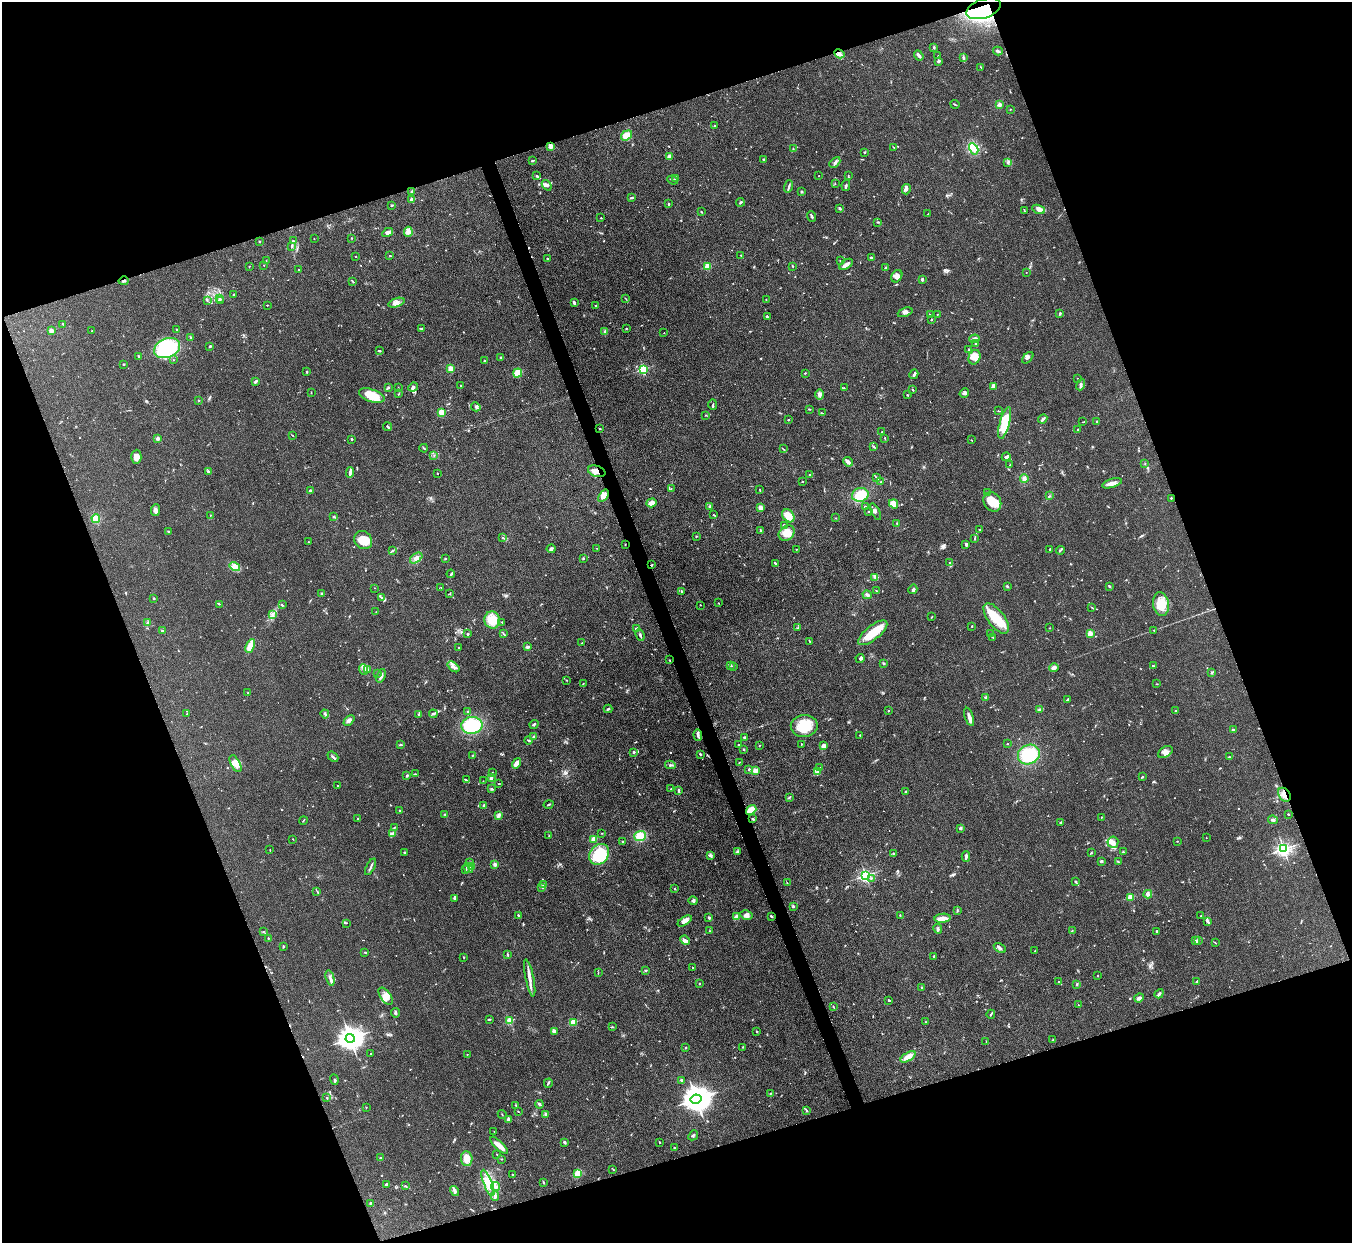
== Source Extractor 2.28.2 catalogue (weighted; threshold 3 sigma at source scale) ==
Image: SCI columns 3-5399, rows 276-5237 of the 5401 x 5387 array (HDU 1 of 3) = the unmasked area's bounding box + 8 px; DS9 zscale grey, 4 x 4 block average (1 PNG px = mean of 4 x 4 image px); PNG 1354 x 1245 px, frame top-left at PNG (2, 2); each listed source drawn as its Kron ellipse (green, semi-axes under 4 px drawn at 4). Shown black and unused: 39% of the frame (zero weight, under 3 of 4 exposures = <1% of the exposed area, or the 3 px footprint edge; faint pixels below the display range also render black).
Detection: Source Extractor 2.28.2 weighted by HDU 2 'WHT'. Background 0.111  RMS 0.0067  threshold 0.0301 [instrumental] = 3 sigma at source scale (4.5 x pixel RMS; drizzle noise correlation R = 1.50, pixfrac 1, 0.05/0.05 arcsec/px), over >= 5 px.
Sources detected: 816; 1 too faint to see at this stretch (4 x 4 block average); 1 inside a brighter object's white glare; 5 cosmic-ray / hot-pixel residue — neither listed nor drawn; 16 coinciding with a brighter row at this scale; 50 inside a brighter listed object's ellipse — not listed separately; of the other 743, all 500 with FLUX_AUTO >= 1.78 (the completeness limit of this list) listed and drawn (243 fainter detections not listed), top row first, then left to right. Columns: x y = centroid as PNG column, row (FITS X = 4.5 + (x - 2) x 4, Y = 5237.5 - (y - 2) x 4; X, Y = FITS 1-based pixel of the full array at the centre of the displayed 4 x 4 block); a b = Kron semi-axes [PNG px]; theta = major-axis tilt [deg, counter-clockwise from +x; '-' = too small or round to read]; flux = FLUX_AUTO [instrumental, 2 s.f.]
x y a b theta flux
983 9 18 9 18 500
934 47 2 2 - 6.7
998 51 5 2 - 6.7
839 54 5 4 - 14
919 56 5 2 - 12
938 56 2 2 - 1.9
963 58 4 2 - 4.9
938 62 2 2 - 2.7
981 67 2 2 - 2.1
955 104 4 2 - 3.2
999 105 3 3 - 11
1010 109 2 2 - 2.2
714 126 2 2 - 4.1
626 135 6 4 38 67
551 146 3 2 - 25
894 148 2 2 - 2.8
793 149 2 2 - 2.8
974 149 6 3 -60 19
864 152 2 2 - 3.8
669 157 3 3 - 8.8
764 160 4 3 - 6.5
532 161 3 2 - 4.4
835 162 6 3 45 11
1008 162 2 2 - 3.7
537 176 3 2 - 6.5
819 176 2 2 - 2.8
848 176 4 2 - 3.2
675 179 3 2 - 11
673 180 5 2 - 6.6
835 184 3 2 - 2.8
547 185 6 4 -51 13
846 185 6 2 79 6.9
789 186 6 2 73 8.4
906 189 5 2 - 9
412 192 3 2 - 3.7
801 192 2 2 - 19
632 198 3 2 - 3.7
412 199 2 2 - 63
740 202 4 2 - 5.1
669 204 2 2 - 15
392 205 3 2 - 3.3
840 208 4 3 - 4.6
1038 209 7 4 -22 14
1024 210 2 2 - 1.9
701 212 2 2 - 4
928 214 3 2 - 3.2
812 216 5 2 - 7.4
601 218 2 2 - 2.8
877 222 2 2 - 4.1
388 232 6 3 29 16
408 232 5 3 - 10
351 238 2 2 - 2.1
314 239 2 2 - 2.1
259 241 2 2 - 2.4
294 241 3 2 - 2.8
292 246 4 2 - 3.8
741 255 3 2 - 2.4
390 256 2 2 - 2.8
356 257 2 2 - 5.5
872 257 3 2 - 4.2
547 258 2 2 - 2.7
266 260 2 2 - 2
840 261 2 2 - 2
846 264 8 3 35 21
264 265 2 2 - 3.7
249 266 3 2 - 1.8
708 266 2 2 - 180
793 267 2 2 - 2.8
885 268 4 2 - 3.6
299 270 2 2 - 3.7
1026 272 2 2 - 2.3
897 276 7 5 58 19
922 279 3 2 - 6.6
124 281 5 2 - 6.9
353 282 4 2 - 5.2
234 294 2 2 - 4.8
220 298 2 2 - 3.1
626 299 3 2 - 2.3
766 299 2 2 - 2.4
207 300 4 2 - 4
221 301 3 2 - 2.4
574 302 4 2 - 7.2
396 303 8 3 18 14
267 305 2 2 - 2.4
596 306 3 2 - 3.4
905 312 8 3 21 13
930 314 3 2 - 3.4
937 314 2 2 - 1.8
1060 314 3 2 - 5.3
767 316 4 2 - 5.4
931 320 2 2 - 3.3
63 324 3 2 - 4.3
626 328 2 2 - 3.2
421 329 3 2 - 3.9
177 330 3 2 - 2.3
51 331 2 2 - 81
92 331 2 2 - 2.8
605 332 3 2 - 11
664 333 2 2 - 2.1
191 338 3 2 - 4.8
975 339 5 3 - 11
976 343 3 2 - 9.3
210 346 3 2 - 3.7
167 348 13 9 23 290
969 350 2 2 - 11
379 351 4 2 - 4.4
138 356 3 2 - 5.9
974 357 7 5 67 26
501 358 2 2 - 5
1028 358 7 4 47 13
173 360 2 2 - 1.9
484 361 2 2 - 2.4
124 364 3 2 - 3
451 369 2 2 - 170
643 369 2 2 - 430
307 372 2 2 - 3.6
518 373 5 3 - 100
805 373 2 2 - 3.1
914 374 5 2 - 7.7
1077 378 2 2 - 3
255 382 3 2 - 9.8
1081 384 6 3 69 9.4
461 385 2 2 - 2.5
388 387 4 2 - 5
413 387 5 3 - 7.3
993 387 4 2 - 7.4
398 388 2 2 - 3.4
844 388 3 2 - 1.8
913 390 2 2 - 2.6
311 393 2 2 - 2.9
964 393 5 3 - 7.9
399 394 2 2 - 2.8
820 395 5 3 - 11
907 395 2 2 - 3.5
372 396 13 6 -18 92
199 400 2 2 - 2
713 404 5 2 - 4.8
476 407 5 3 - 8.1
809 409 2 2 - 3.1
998 411 2 2 - 2.3
441 412 2 2 - 170
822 413 2 2 - 2.2
705 415 2 2 - 2.2
1043 419 5 2 - 11
788 420 2 2 - 3.2
1097 421 2 2 - 1.9
1083 422 3 2 - 2
1005 423 16 5 75 130
388 427 4 2 - 5.9
600 428 2 2 - 2.1
1078 429 2 2 - 17
882 432 2 2 - 1.8
292 435 3 2 - 2.1
158 438 2 2 - 51
885 438 3 2 - 2
351 439 2 2 - 17
971 440 2 2 - 1.9
874 447 3 2 - 4.4
424 448 4 2 - 4.8
783 449 2 2 - 1.9
434 455 3 2 - 2.4
136 457 7 5 87 25
1006 457 4 3 - 7.8
848 462 5 2 - 25
1145 463 2 2 - 1.8
1010 465 2 2 - 2.8
597 471 9 5 -17 33
208 472 2 2 - 6.3
350 472 5 2 - 17
437 474 2 2 - 4.4
810 475 2 2 - 2.6
877 478 4 2 - 5.7
1024 479 4 3 - 13
802 481 2 2 - 2.9
881 482 2 2 - 2.2
1112 483 10 3 18 19
671 489 2 2 - 2.9
760 490 3 2 - 2.2
311 491 3 2 - 14
987 493 2 2 - 2.2
860 495 8 6 10 85
603 496 7 4 54 26
1049 496 2 2 - 3.2
1171 498 2 2 - 10
992 502 10 8 -58 51
651 503 5 3 - 23
894 504 5 4 - 47
709 506 3 2 - 4.5
865 506 2 2 - 11
760 508 3 3 - 23
156 510 6 4 84 12
869 511 2 2 - 2.1
875 512 9 3 -62 12
210 515 2 2 - 2.2
714 515 3 2 - 2.5
788 516 7 5 -48 51
334 517 2 2 - 5.3
96 518 4 4 - 50
836 518 2 2 - 2
897 523 2 2 - 3.1
784 525 3 2 - 3.7
761 530 3 2 - 4.5
980 530 2 2 - 2.2
169 532 2 2 - 3.9
787 533 8 7 - 50
696 536 3 2 - 2.5
503 537 2 2 - 2.1
975 538 3 2 - 2.7
363 540 10 8 -47 72
308 542 2 2 - 2.2
966 544 3 2 - 4.5
625 545 2 2 - 2.1
596 548 2 2 - 1.8
551 549 4 3 - 8.8
796 549 2 2 - 2.5
1050 549 3 2 - 5.4
1060 550 4 2 - 5.4
392 551 4 2 - 4.9
416 558 7 4 37 19
583 558 3 2 - 3.1
445 559 2 2 - 3.2
775 563 3 2 - 4.5
950 563 2 2 - 3.3
651 565 2 2 - 3
235 567 5 3 - 14
451 574 4 2 - 6.6
875 577 4 3 - 10
1007 586 3 2 - 4.1
1109 586 3 2 - 5.3
441 587 2 2 - 2.4
375 588 2 2 - 1.9
913 589 5 3 - 8.5
681 591 3 2 - 2.6
877 591 2 2 - 2.3
321 593 4 2 - 4.2
450 594 2 2 - 1.8
867 595 4 3 - 7.7
153 598 2 2 - 4
382 598 4 2 - 6.1
718 603 2 2 - 2.2
219 604 2 2 - 2.6
1161 604 12 8 -81 66
282 605 2 2 - 4.5
700 605 2 2 - 2.9
1092 608 2 2 - 2.4
376 612 2 2 - 2.4
272 615 2 2 - 2.6
932 617 2 2 - 2.9
996 618 18 8 -53 100
492 620 8 7 - 63
502 622 2 2 - 2.3
147 623 3 3 - 6
972 626 2 2 - 2.7
797 628 3 2 - 3
1050 628 2 2 - 2.9
636 629 3 2 - 9.8
1154 630 2 2 - 2.8
162 631 2 2 - 4.8
873 633 17 7 38 92
1090 633 2 2 - 110
468 634 2 2 - 7.7
503 634 2 2 - 1.9
991 634 3 2 - 2.1
640 635 6 2 -69 7.5
992 637 3 2 - 2.3
810 641 2 2 - 3.8
582 643 2 2 - 2.3
250 646 7 3 65 55
528 647 4 2 - 6.5
459 648 2 2 - 2
860 658 4 3 - 6.5
669 660 2 2 - 2.5
883 663 3 2 - 4.4
731 665 2 2 - 3.6
1153 666 2 2 - 3.7
453 667 7 3 -39 13
733 667 2 2 - 2.1
1054 668 5 3 - 13
363 669 5 3 - 13
367 670 4 3 - 8.7
1212 672 3 2 - 3.2
378 673 3 2 - 3.4
381 676 7 3 70 14
566 680 2 2 - 2
583 684 2 2 - 1.8
1157 684 2 2 - 2.5
248 693 2 2 - 13
986 697 2 2 - 4.9
1067 700 3 2 - 5.9
608 709 4 2 - 4.4
888 710 2 2 - 2.7
1039 710 3 2 - 4.1
1176 711 3 2 - 3.3
468 712 2 2 - 2
187 714 2 2 - 2.2
325 714 4 2 - 4.6
419 714 2 2 - 8.9
433 714 4 2 - 6.8
969 717 9 3 -71 22
349 720 6 2 43 8.9
534 724 5 3 - 5.5
472 725 10 8 5 200
804 726 13 11 7 91
1234 730 3 2 - 5
698 735 5 2 - 11
860 735 2 2 - 2.7
533 737 2 2 - 16
744 737 2 2 - 4.3
528 740 4 2 - 3.7
801 744 2 2 - 5.3
1008 744 2 2 - 2.5
400 745 3 2 - 4
739 745 2 2 - 7.3
760 745 3 2 - 2
824 746 3 3 - 18
743 749 2 2 - 3.2
634 752 3 2 - 8.1
1165 752 8 5 32 20
700 754 2 2 - 4.6
1029 754 11 9 26 150
472 756 3 2 - 2.1
333 757 6 2 -39 6.8
1229 757 3 2 - 2.8
739 762 3 2 - 2.1
516 763 5 3 - 24
235 764 9 4 -62 30
670 765 5 2 - 5.9
820 767 2 2 - 1.9
749 769 2 2 - 19
755 771 2 2 - 120
817 771 3 3 - 7
492 773 3 2 - 3.3
415 774 4 2 - 2.1
407 776 3 2 - 3.9
1142 777 3 2 - 2.9
491 778 4 2 - 8.1
466 780 4 2 - 4.6
483 781 2 2 - 2.1
499 784 2 2 - 2.6
338 786 2 2 - 2.1
492 788 3 2 - 2.8
671 789 2 2 - 1.9
679 790 3 2 - 5.4
905 791 2 2 - 2.7
1284 795 7 5 -54 29
789 797 4 2 - 3.9
548 804 5 2 - 3.5
484 806 2 2 - 26
751 810 5 4 - 60
400 811 3 2 - 8.3
1288 814 2 2 - 9.9
445 815 3 2 - 3.8
499 815 4 3 - 10
1101 817 2 2 - 1.9
358 819 3 2 - 2.7
753 819 3 2 - 3.1
303 820 4 2 - 3
1273 820 5 3 - 6.1
1061 822 3 2 - 3.7
394 827 3 2 - 2.7
960 828 3 2 - 4.6
393 833 3 3 - 8
602 833 2 2 - 1.8
549 835 2 2 - 2
640 836 5 5 - 70
1206 838 2 2 - 1.9
293 839 2 2 - 2
593 839 2 2 - 93
622 841 2 2 - 2.8
1177 841 2 2 - 2.2
1113 842 6 5 - 18
1284 849 2 2 - 1300
270 850 3 2 - 1.9
404 852 2 2 - 3.4
738 852 4 3 - 6.4
1123 852 2 2 - 4.9
1091 853 3 2 - 2.3
599 854 11 9 51 210
893 854 2 2 - 2.8
711 856 3 3 - 5.6
966 857 5 3 - 8
1102 861 2 2 - 2.9
1118 862 3 2 - 4.5
470 863 2 2 - 3.3
495 864 2 2 - 57
472 866 2 2 - 3.1
371 867 9 2 62 8.3
468 868 5 2 - 8.1
466 870 4 2 - 2.8
866 876 2 2 - 830
871 878 3 2 - 3.3
1075 881 3 2 - 4.6
787 883 2 2 - 2.1
544 885 4 2 - 7.9
542 887 3 2 - 3.9
675 889 2 2 - 2.8
317 892 2 2 - 1.9
1148 894 4 3 - 7.5
1130 897 2 2 - 120
455 898 3 2 - 14
693 901 4 2 - 5.1
793 906 3 3 - 5
957 910 2 2 - 2.1
518 915 2 2 - 4.8
746 915 6 4 -11 14
900 915 3 2 - 2.3
771 916 3 2 - 5.3
1201 916 2 2 - 2.1
736 917 3 3 - 17
709 918 4 2 - 5
942 918 8 4 6 25
685 921 8 4 34 18
1208 921 3 3 - 5.9
347 923 2 2 - 1.9
938 929 5 3 - 6.5
263 931 2 2 - 2.4
710 931 2 2 - 2.4
1072 931 3 2 - 2.8
1157 931 3 2 - 5.7
268 938 2 2 - 3.8
685 940 5 4 - 11
1196 941 3 2 - 5
1198 941 3 2 - 5.8
1215 943 3 2 - 2.1
283 946 3 2 - 3.9
1000 948 6 3 -29 8
1035 951 2 2 - 2.6
365 952 3 2 - 2.3
508 955 3 2 - 2.9
934 956 2 2 - 10
464 957 2 2 - 2.2
692 967 2 2 - 2
646 970 3 2 - 3.8
598 973 2 2 - 2.3
1098 975 2 2 - 5.9
330 978 8 2 -75 12
530 978 19 3 -78 27
1058 982 2 2 - 3.3
1197 982 2 2 - 2.7
700 984 3 2 - 1.9
1077 984 2 2 - 2.2
922 988 2 2 - 5.1
1159 994 5 2 - 8.8
386 996 10 5 -53 25
1139 998 5 3 - 14
889 1000 3 2 - 3.9
1078 1005 2 2 - 2.5
833 1007 2 2 - 2.3
395 1013 5 2 - 5.5
991 1014 4 2 - 4
489 1019 3 2 - 2.6
510 1021 2 2 - 200
573 1022 2 2 - 170
926 1022 2 2 - 1.8
613 1027 3 2 - 3.2
555 1032 2 2 - 2.9
757 1032 2 2 - 2.7
350 1038 4 4 - 4000
1053 1040 3 2 - 2.6
986 1042 2 2 - 1.9
743 1047 2 2 - 2.8
685 1048 2 2 - 4.3
371 1053 2 2 - 2.2
467 1054 2 2 - 2.1
908 1057 8 4 30 36
334 1080 5 3 - 6.6
682 1080 4 2 - 5.8
548 1083 4 2 - 4.9
770 1093 2 2 - 2.7
327 1098 2 2 - 1.8
696 1099 5 4 - 6000
539 1104 4 3 - 5.4
516 1105 3 2 - 3.6
366 1108 2 2 - 2
806 1110 2 2 - 3.2
518 1111 3 2 - 2
502 1114 4 2 - 2.3
545 1114 3 2 - 4.9
508 1119 2 2 - 55
494 1131 2 2 - 2.2
693 1135 5 2 - 5.6
565 1142 3 2 - 7.8
659 1142 2 2 - 3.9
499 1145 11 3 -44 45
674 1148 2 2 - 3.1
497 1154 3 2 - 1.9
380 1158 2 2 - 5.1
467 1159 7 6 - 34
502 1159 2 2 - 1.9
613 1169 3 2 - 2.5
578 1174 4 3 - 58
512 1175 2 2 - 3.5
543 1182 3 2 - 3.2
488 1183 14 4 -68 52
386 1184 3 3 - 4.9
405 1186 4 2 - 3.7
496 1187 4 3 - 13
454 1191 5 3 - 9.7
495 1196 5 3 - 9.8
370 1203 3 2 - 3.2
Overlapping masked pixels (flux is a lower limit): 7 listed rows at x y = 983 9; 124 281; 597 471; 603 496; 651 565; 1284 795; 751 810
Diffuse or blended objects may show on this block-average render without a row.